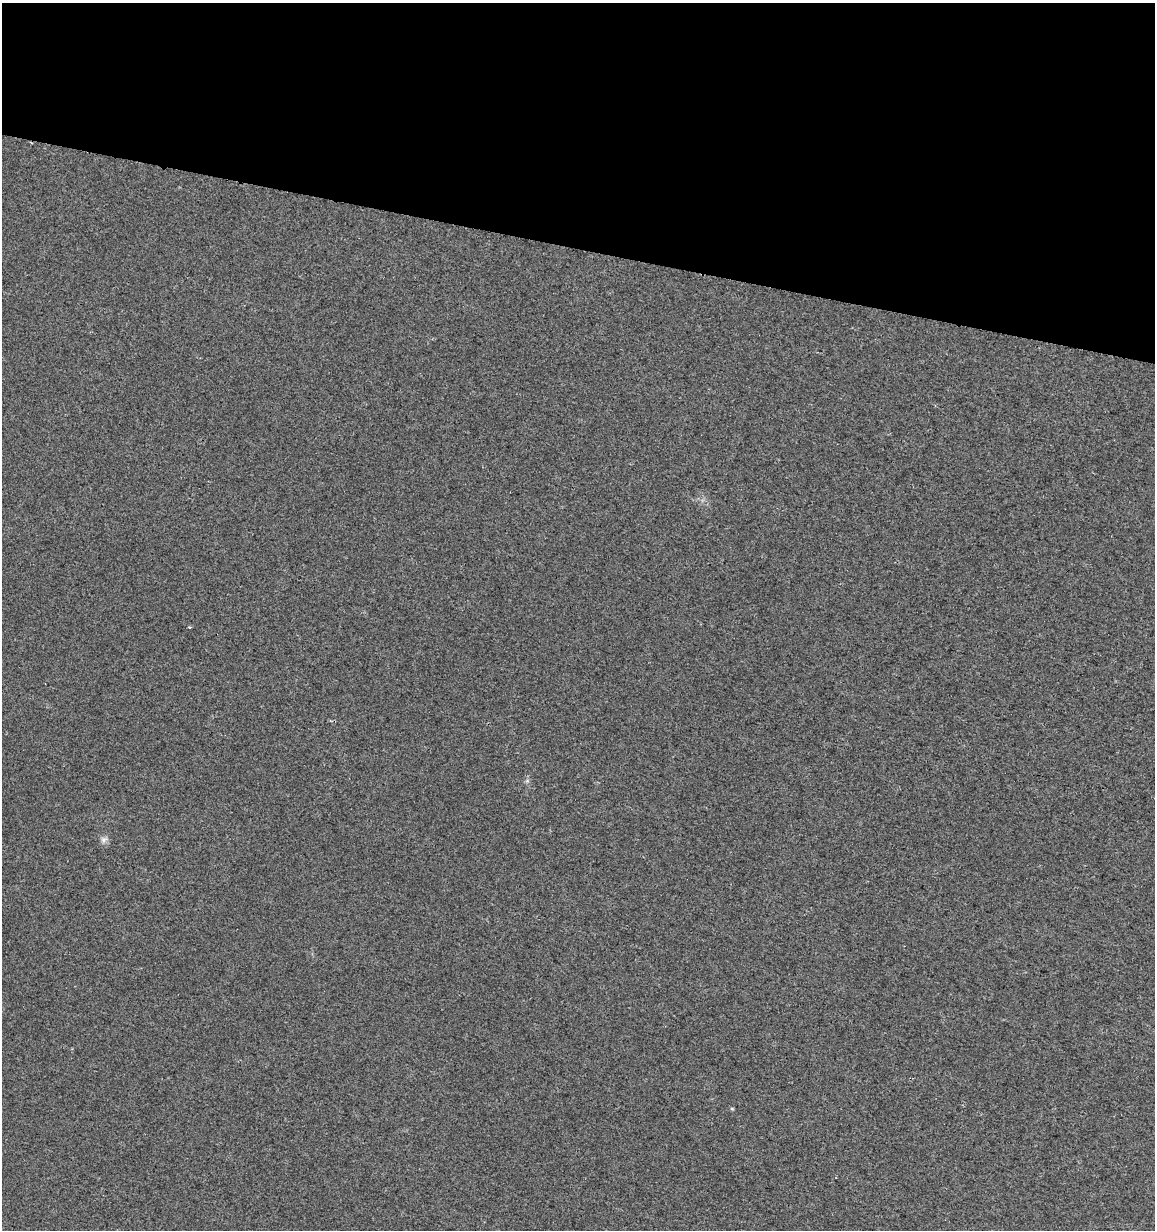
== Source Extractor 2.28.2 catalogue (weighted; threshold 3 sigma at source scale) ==
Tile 2 of 4 x 4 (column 2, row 1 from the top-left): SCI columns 1496-2648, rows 3713-4940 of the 5296 x 4961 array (HDU 1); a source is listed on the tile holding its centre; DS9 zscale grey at full resolution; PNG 1157 x 1232 px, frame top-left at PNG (2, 3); no overlay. Shown black and unused: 20% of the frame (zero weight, under 2 of 3 exposures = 3% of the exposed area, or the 3 px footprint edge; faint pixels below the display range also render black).
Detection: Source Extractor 2.28.2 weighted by HDU 2 'WHT'; one run over the whole footprint, this tile lists its part. Background 0.0201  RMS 0.0076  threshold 0.0343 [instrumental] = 3 sigma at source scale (4.5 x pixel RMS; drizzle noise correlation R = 1.50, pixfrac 1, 0.0396/0.0396 arcsec/px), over >= 5 px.
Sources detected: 3; all 3 listed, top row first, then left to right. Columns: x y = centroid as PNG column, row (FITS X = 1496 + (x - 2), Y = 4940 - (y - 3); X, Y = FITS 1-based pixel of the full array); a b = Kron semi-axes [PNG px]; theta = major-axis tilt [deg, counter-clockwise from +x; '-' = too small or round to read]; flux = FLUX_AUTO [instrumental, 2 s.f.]
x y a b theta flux
189 627 3 3 - 0.79
104 840 10 6 11 2.6
732 1108 5 3 - 0.83